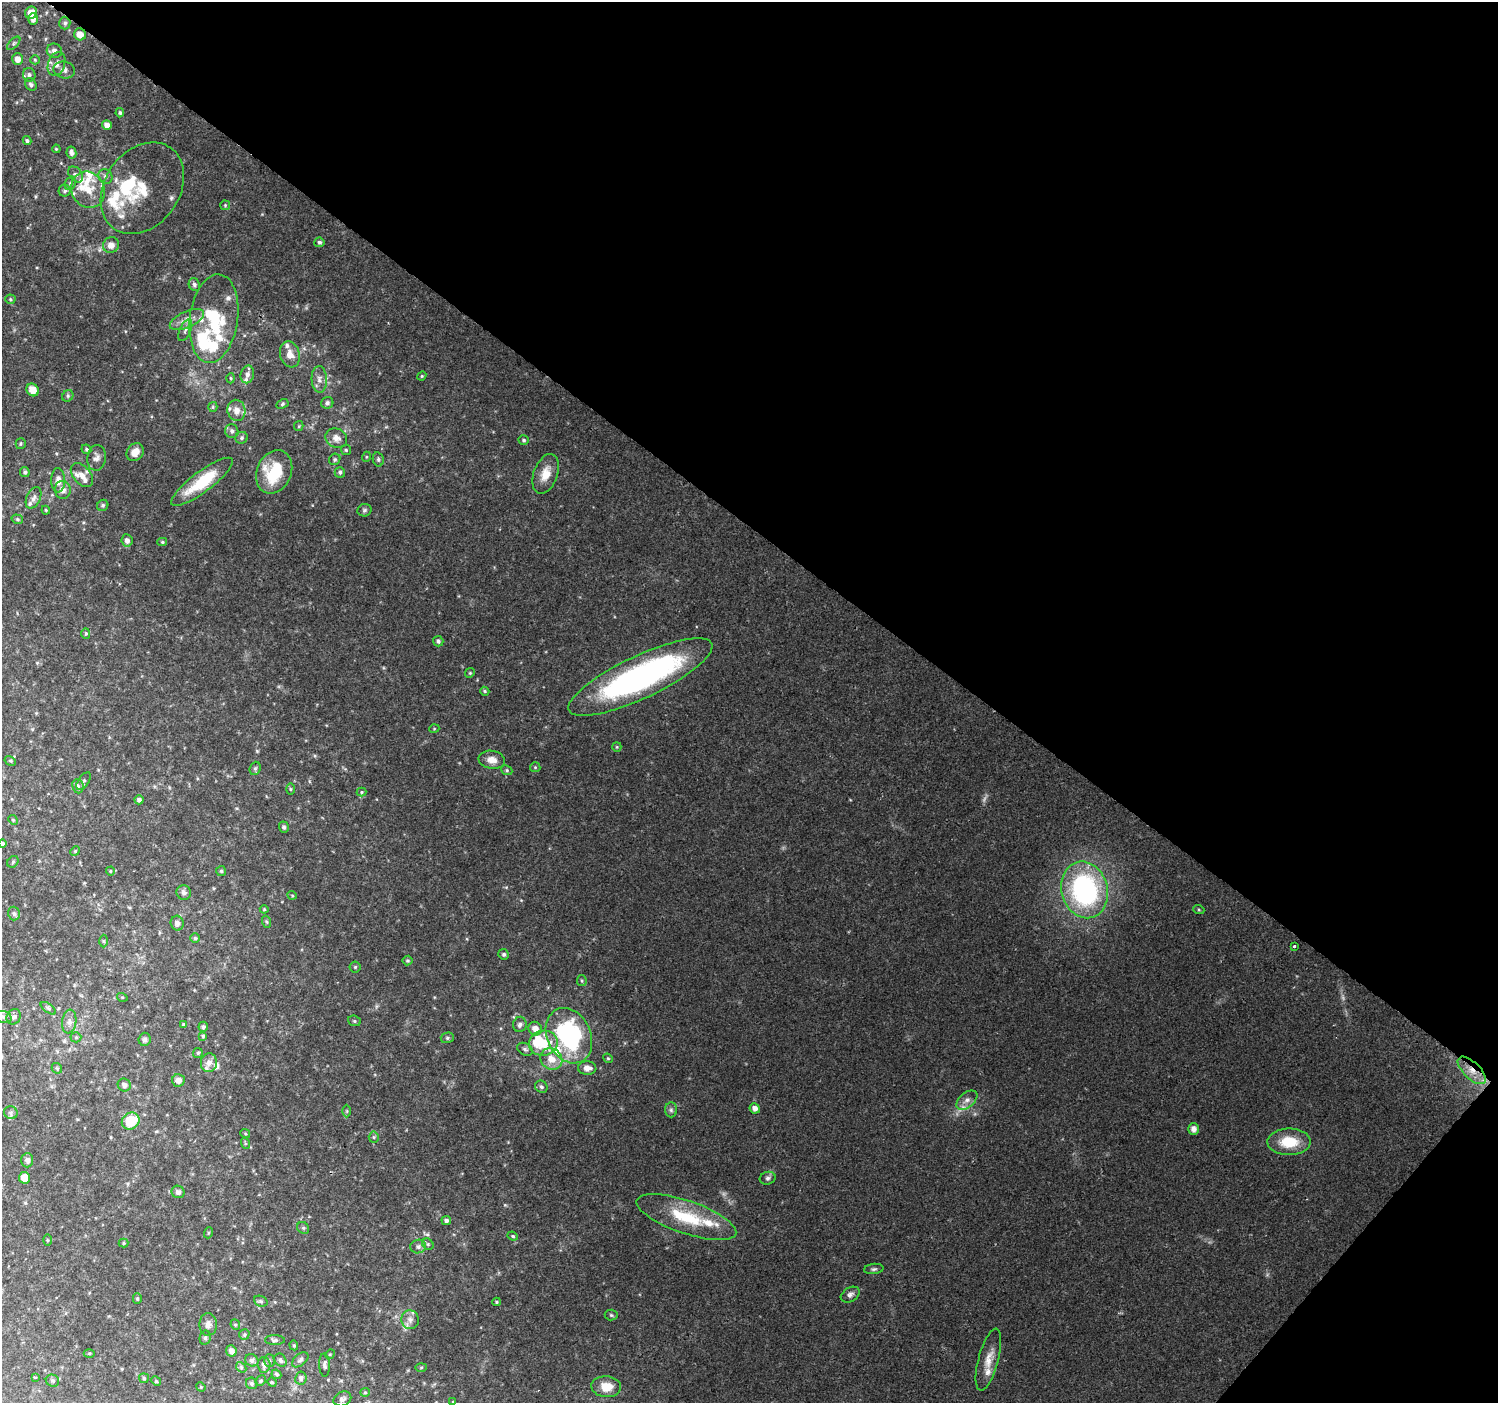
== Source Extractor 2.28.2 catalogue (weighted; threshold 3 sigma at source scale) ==
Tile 8 of 4 x 4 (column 4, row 2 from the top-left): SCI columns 4496-5991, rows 3045-4445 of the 5991 x 6023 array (HDU 1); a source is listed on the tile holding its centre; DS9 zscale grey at full resolution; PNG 1500 x 1405 px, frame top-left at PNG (2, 2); each listed source drawn as its Kron ellipse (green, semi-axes under 4 px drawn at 4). Shown black and unused: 40% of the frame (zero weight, under 2 of 3 exposures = <1% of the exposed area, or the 3 px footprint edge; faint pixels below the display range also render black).
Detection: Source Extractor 2.28.2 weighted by HDU 2 'WHT'; one run over the whole footprint, this tile lists its part. Background 0.103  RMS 0.008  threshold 0.036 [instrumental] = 3 sigma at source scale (4.5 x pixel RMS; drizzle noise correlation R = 1.50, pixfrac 1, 0.0396/0.0396 arcsec/px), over >= 5 px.
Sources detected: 237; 3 too faint to see at this stretch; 4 inside a brighter object's white glare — neither listed nor drawn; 31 inside a brighter listed object's ellipse — not listed separately; the other 199 listed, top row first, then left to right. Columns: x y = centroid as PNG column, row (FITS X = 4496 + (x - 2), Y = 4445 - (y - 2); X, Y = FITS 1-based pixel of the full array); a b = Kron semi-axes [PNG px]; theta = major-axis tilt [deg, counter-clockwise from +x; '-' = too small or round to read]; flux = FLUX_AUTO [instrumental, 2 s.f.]
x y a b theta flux
31 13 6 6 - 8.9
33 19 6 5 - 3.7
65 23 6 5 - 2
80 34 6 5 - 7.1
14 43 8 4 46 1.4
54 51 7 7 - 3.6
17 59 6 5 - 4.9
35 60 5 4 - 1
56 64 12 8 70 4.7
64 70 11 8 -13 3.1
29 75 7 6 - 2.4
31 84 7 5 -57 1.8
120 113 5 4 - 1.5
107 125 5 4 - 4.4
27 141 4 4 - 1.6
56 149 4 3 - 0.8
71 153 6 5 - 3
76 174 9 6 -50 2.6
105 176 7 6 - 2.6
70 183 7 5 69 1.8
142 188 49 37 55 40
88 190 18 16 -63 16
65 191 6 6 - 1.8
225 205 5 5 - 1
319 242 5 5 - 1.7
111 245 8 8 - 6.1
194 285 6 5 - 1.9
10 299 5 4 - 1
187 319 18 8 24 7.5
214 319 44 24 82 56
185 330 11 5 66 2.6
290 354 13 9 -74 7.9
247 374 9 6 77 3.5
422 376 4 4 - 0.97
231 378 5 3 - 0.93
319 379 13 7 -88 4.3
33 390 7 5 -54 9.5
68 396 6 5 - 1.4
327 403 6 5 - 1.9
282 404 6 4 28 1.2
213 407 5 4 - 1.1
236 410 11 9 -78 7.3
299 426 5 4 - 1
232 431 7 6 - 2.6
242 438 6 5 - 1.7
336 438 11 9 -27 5.7
524 440 5 4 - 1.3
21 444 5 5 - 1.1
86 449 5 4 - 1.4
346 450 5 5 - 1.1
135 452 9 8 - 7.2
366 457 5 3 - 0.76
97 458 13 9 82 4.7
335 459 6 5 - 1.5
378 459 7 5 -77 1.6
25 472 5 4 - 2
274 472 22 17 66 33
340 472 5 5 - 1.7
546 474 21 12 70 12
82 475 14 8 -50 6.1
58 480 12 7 -89 6.1
202 482 38 10 37 31
63 490 9 8 - 5.7
34 498 11 6 64 3.7
103 505 6 5 - 1.7
46 510 4 3 - 0.81
364 510 7 6 - 1.8
17 519 6 4 -16 1.3
127 540 6 5 - 3.5
162 542 5 4 - 1.2
86 633 5 4 - 1.2
438 641 5 5 - 2
470 673 5 4 - 1
640 677 79 21 25 240
485 691 5 4 - 1.1
434 729 5 3 - 0.69
617 747 5 4 - 0.84
492 760 13 9 -8 6.8
10 761 6 4 -29 1.1
535 767 5 5 - 0.99
255 768 7 5 68 1.5
507 770 6 4 -24 1.3
84 781 10 5 54 1.9
78 786 7 5 -82 2.1
290 789 5 3 - 0.84
362 792 5 4 - 0.99
139 800 4 4 - 2.2
13 820 5 4 - 1.1
284 827 6 5 - 1.7
3 843 4 4 - 1.4
75 851 5 4 - 0.87
13 862 6 5 - 1.2
110 871 4 4 - 0.86
221 871 5 5 - 1.3
1085 890 29 23 -75 150
184 892 7 7 - 2.9
292 895 5 3 - 0.8
264 909 4 4 - 0.8
1199 910 5 3 - 0.91
14 914 7 6 - 2
267 922 6 4 -70 1.1
177 923 7 6 - 3.1
195 938 5 5 - 1.3
104 941 6 4 -89 1.2
1294 946 3 3 - 3.7
504 954 5 5 - 1.8
407 961 5 5 - 1.3
355 967 5 5 - 1.3
582 981 5 4 - 1.1
122 997 5 3 - 0.72
48 1008 9 4 -36 1.6
4 1017 8 5 -18 1.9
14 1017 8 6 59 2.4
69 1021 12 7 82 4
354 1021 6 5 - 1.4
183 1024 4 4 - 1.1
520 1024 8 6 84 2.7
203 1027 5 5 - 1.7
535 1029 7 6 - 5.9
203 1036 4 4 - 1.2
569 1036 29 22 -65 130
76 1037 5 5 - 1.3
447 1038 7 5 14 1.6
145 1039 6 6 - 2.1
543 1043 14 12 11 23
525 1049 8 6 -27 2.2
198 1053 5 5 - 1.1
608 1058 5 4 - 1.1
551 1059 11 10 - 11
209 1063 9 8 - 5.1
57 1068 6 4 -43 1.1
587 1068 9 6 0 5.9
1472 1070 18 8 -44 11
178 1080 6 6 - 5.1
124 1085 7 6 - 2.7
541 1087 6 6 - 2.1
967 1100 12 7 40 4.5
755 1108 5 5 - 4.2
671 1110 7 6 - 2.1
347 1111 6 4 -90 1
11 1113 7 6 - 1.8
131 1121 9 8 - 24
1193 1129 6 5 - 4.8
245 1133 5 3 - 0.81
374 1137 5 5 - 1.3
1289 1142 21 13 1 23
245 1143 6 3 -72 0.9
27 1160 7 6 - 2.5
24 1178 6 5 - 9.7
768 1178 8 6 16 2.2
178 1192 6 6 - 2.6
686 1217 52 16 -19 43
446 1220 5 4 - 2.2
303 1228 6 5 - 1.4
208 1233 6 3 71 0.79
513 1236 5 4 - 1.1
47 1240 5 3 - 0.84
124 1243 5 4 - 1
428 1244 6 5 - 1.4
418 1247 8 6 17 2.9
874 1269 10 5 6 1.9
850 1295 10 7 31 2.8
137 1299 5 4 - 1.2
261 1301 7 5 -21 1.6
496 1302 4 3 - 0.91
611 1315 6 5 - 1.4
410 1320 9 8 - 4.6
208 1324 11 8 -89 4
235 1325 5 4 - 1.2
244 1334 5 5 - 1.3
205 1338 7 5 77 1.5
275 1340 10 5 0 2
294 1345 5 4 - 1.1
231 1351 6 5 - 3.4
89 1353 5 3 - 0.94
330 1354 5 4 - 0.95
252 1360 7 6 - 2.4
281 1360 7 5 -54 2
300 1360 9 5 40 2
988 1360 32 10 75 12
269 1361 6 5 - 1.5
264 1365 8 6 -88 3.6
324 1365 12 5 -87 2.4
241 1367 6 4 -48 1.4
421 1367 5 3 - 0.92
276 1374 5 4 - 1.5
35 1377 3 2 - 0.7
144 1378 5 5 - 1.2
301 1378 6 5 - 2.4
52 1381 7 6 - 1.5
156 1381 5 4 - 0.95
261 1381 6 4 47 1.3
272 1382 5 4 - 0.93
252 1383 6 5 - 2.1
201 1387 5 4 - 0.79
606 1387 15 10 -4 13
365 1392 5 4 - 0.83
342 1399 9 7 23 2.5
453 1402 4 3 - 0.63
Overlapping masked pixels (flux is a lower limit): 1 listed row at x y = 1472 1070
Isophote crosses this tile's border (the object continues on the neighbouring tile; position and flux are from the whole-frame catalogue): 2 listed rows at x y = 3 843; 453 1402
Unlisted compact peaks at least as high as the median listed source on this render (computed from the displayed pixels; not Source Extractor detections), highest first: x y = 257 751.